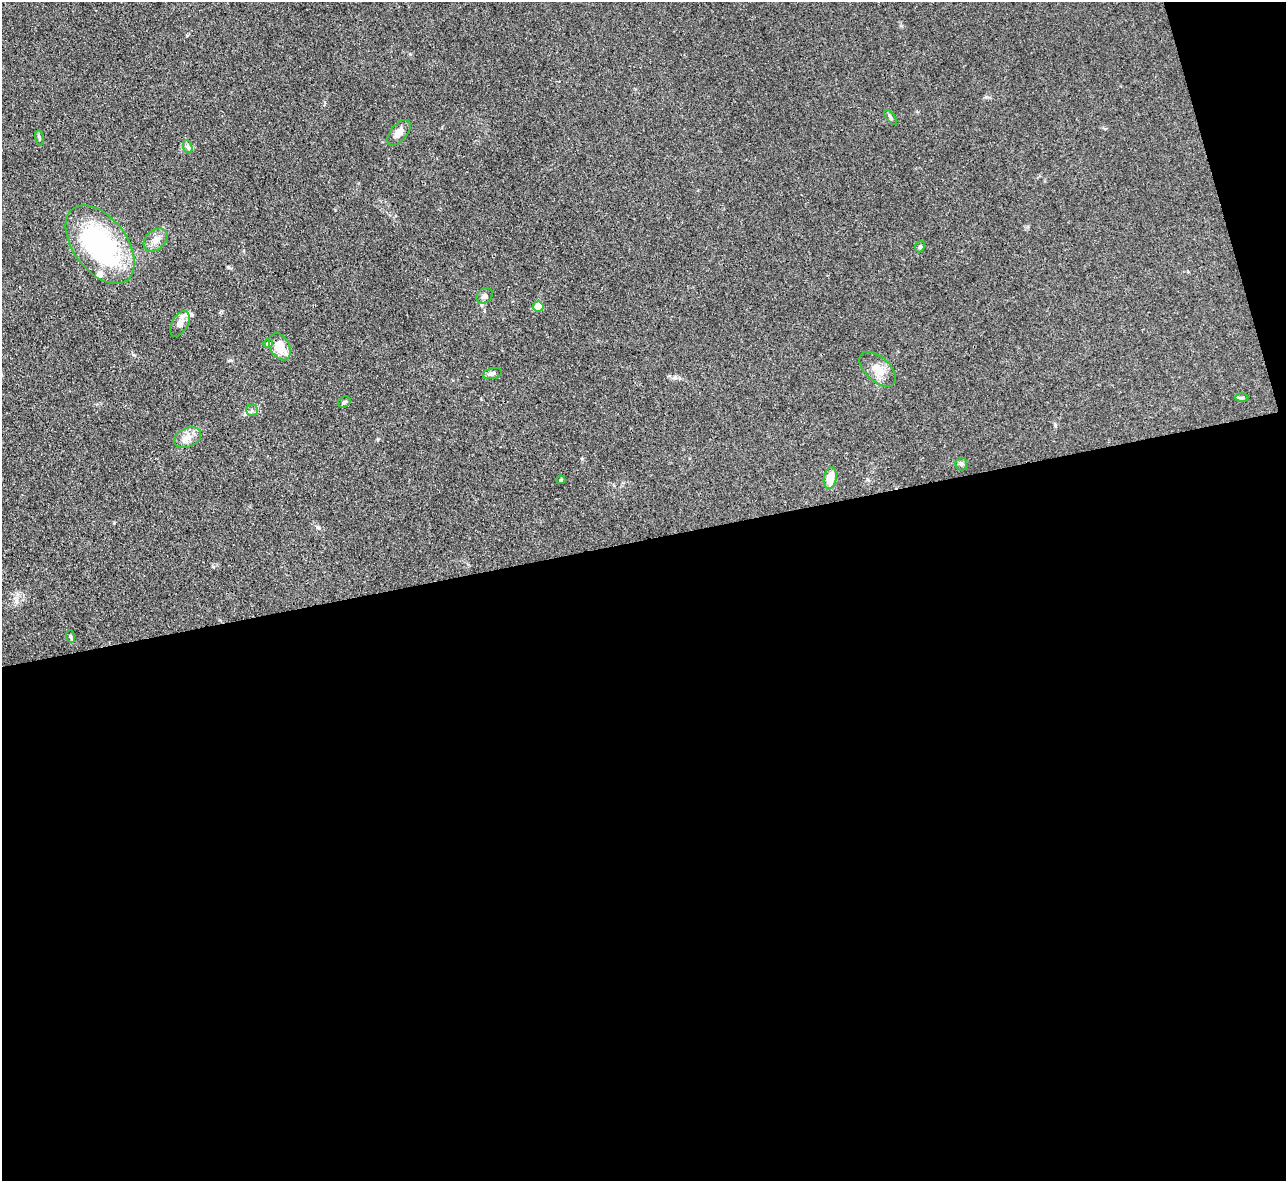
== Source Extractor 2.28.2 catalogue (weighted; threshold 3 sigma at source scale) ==
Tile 16 of 4 x 4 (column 4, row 4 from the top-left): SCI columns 3854-5137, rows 261-1439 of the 5139 x 5115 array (HDU 1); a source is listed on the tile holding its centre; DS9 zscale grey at full resolution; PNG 1288 x 1183 px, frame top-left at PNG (2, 2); each listed source drawn as its Kron ellipse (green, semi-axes under 4 px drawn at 4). Shown black and unused: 56% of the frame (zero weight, under 3 of 4 exposures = <1% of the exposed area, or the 3 px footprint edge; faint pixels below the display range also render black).
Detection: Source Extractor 2.28.2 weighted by HDU 2 'WHT'; one run over the whole footprint, this tile lists its part. Background 0.059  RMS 0.0053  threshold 0.0241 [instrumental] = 3 sigma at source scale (4.5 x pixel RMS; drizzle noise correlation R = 1.50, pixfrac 1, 0.05/0.05 arcsec/px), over >= 5 px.
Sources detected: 24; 2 inside a brighter listed object's ellipse — not listed separately; the other 22 listed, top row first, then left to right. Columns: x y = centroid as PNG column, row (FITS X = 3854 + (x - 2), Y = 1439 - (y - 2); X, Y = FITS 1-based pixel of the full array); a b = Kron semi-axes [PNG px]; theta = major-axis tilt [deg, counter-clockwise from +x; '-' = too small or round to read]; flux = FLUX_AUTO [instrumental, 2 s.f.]
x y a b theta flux
890 117 8 4 -53 0.96
399 133 15 8 49 4.3
39 138 8 3 -81 0.82
188 147 7 4 -71 1.1
156 240 13 9 41 4.2
100 245 45 26 -53 86
920 247 6 4 67 0.78
485 296 9 7 36 1.7
538 306 5 5 - 15
180 324 14 8 60 4.1
268 344 5 4 - 1.4
280 347 14 9 -62 11
878 369 22 12 -42 6.9
492 374 10 5 14 1.5
1242 398 6 4 0 0.89
344 402 6 5 - 0.85
252 410 6 6 - 1.2
188 438 14 9 25 4.5
961 464 6 6 - 0.99
830 478 11 6 80 8.9
561 480 4 3 - 0.59
70 636 6 4 -72 0.72
Unlisted compact peaks at least as high as the median listed source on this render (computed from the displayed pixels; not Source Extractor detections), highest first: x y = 675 377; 317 527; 986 97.